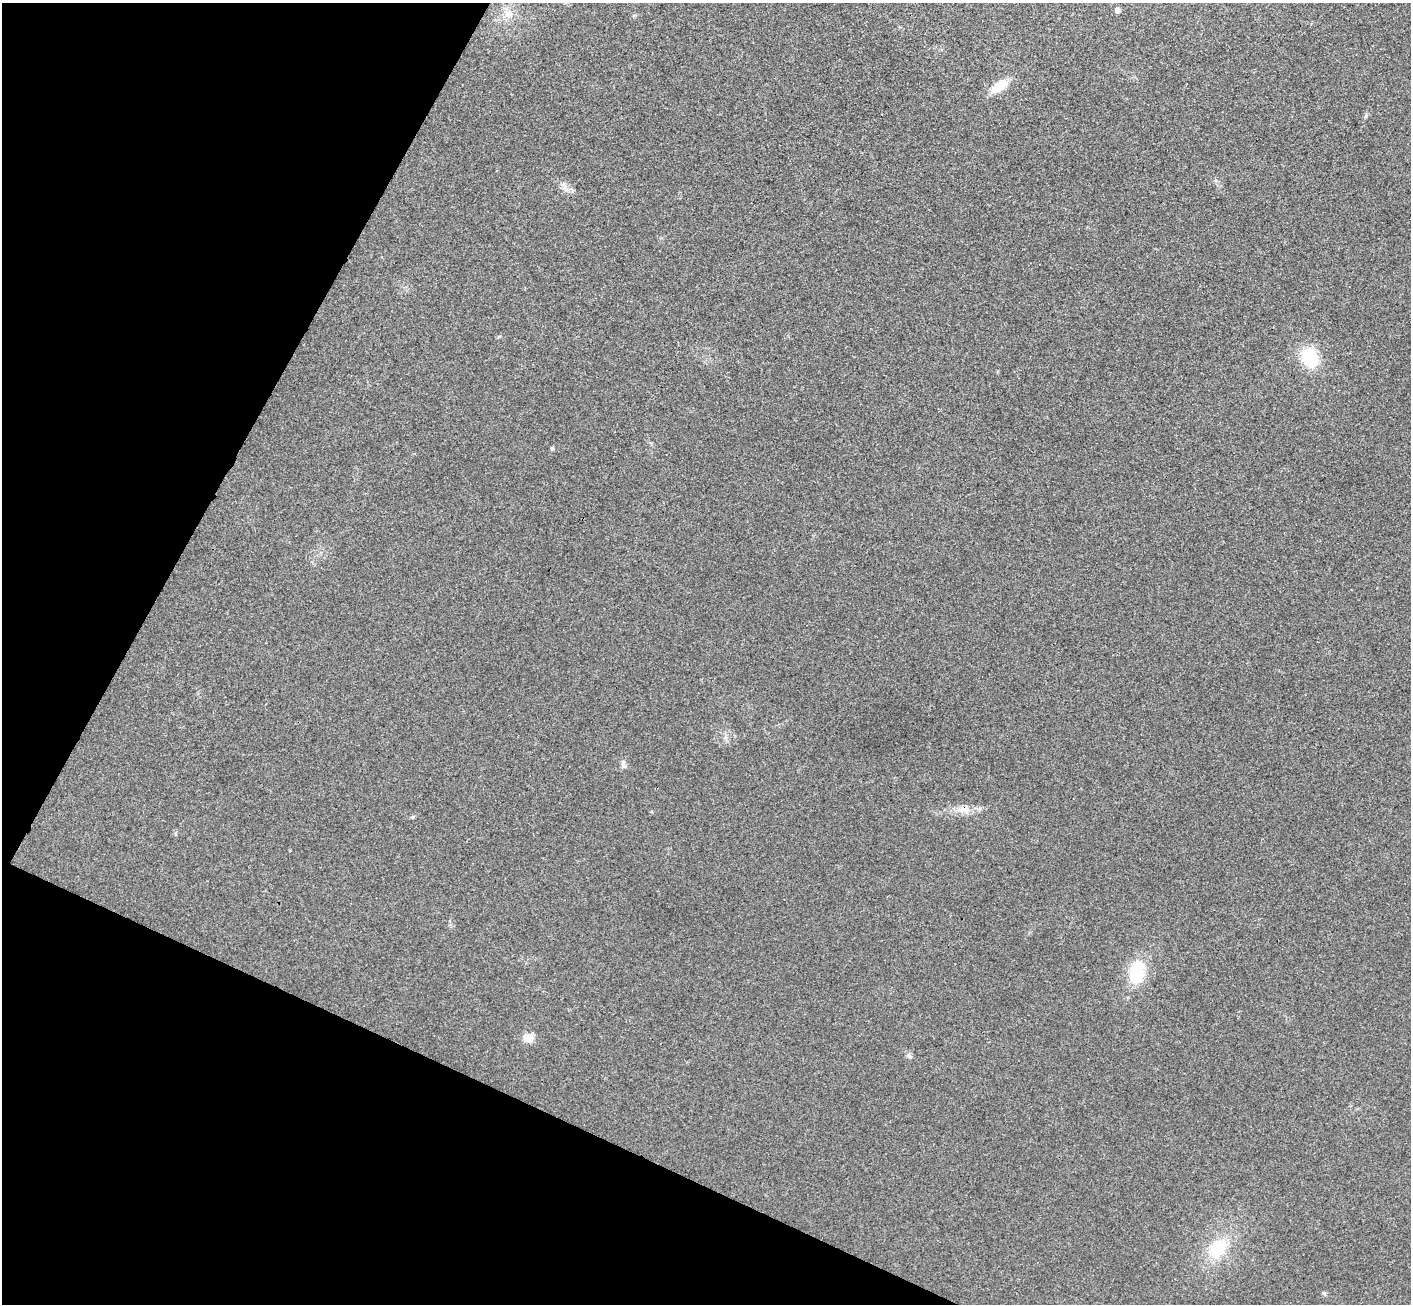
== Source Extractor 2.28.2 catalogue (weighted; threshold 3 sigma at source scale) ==
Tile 9 of 4 x 4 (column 1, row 3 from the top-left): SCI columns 34-1442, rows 1506-2807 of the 5707 x 5742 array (HDU 1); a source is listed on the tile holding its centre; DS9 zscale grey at full resolution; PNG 1413 x 1306 px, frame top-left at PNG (2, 3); no overlay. Shown black and unused: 23% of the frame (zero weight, under 3 of 4 exposures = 6% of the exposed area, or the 3 px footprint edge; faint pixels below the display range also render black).
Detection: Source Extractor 2.28.2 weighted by HDU 2 'WHT'; one run over the whole footprint, this tile lists its part. Background 0.0358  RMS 0.0065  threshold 0.0291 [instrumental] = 3 sigma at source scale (4.5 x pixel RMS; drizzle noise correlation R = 1.50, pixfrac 1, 0.05/0.05 arcsec/px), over >= 5 px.
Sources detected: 15; all 15 listed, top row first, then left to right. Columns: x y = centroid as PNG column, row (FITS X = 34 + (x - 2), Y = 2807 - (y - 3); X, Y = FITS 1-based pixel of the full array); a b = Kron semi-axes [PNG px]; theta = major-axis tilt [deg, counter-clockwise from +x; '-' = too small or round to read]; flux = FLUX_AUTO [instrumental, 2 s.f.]
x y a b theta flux
1117 10 5 5 - 2.3
508 14 13 13 - 7.2
999 86 20 10 36 13
1366 116 6 4 71 0.92
565 187 7 4 71 1.8
1310 358 23 18 -57 26
552 448 5 4 - 1.1
624 764 11 6 -70 2
963 809 20 8 1 7.3
413 817 6 4 21 0.88
175 834 6 3 72 0.78
1137 972 25 17 81 29
528 1038 11 9 -18 7.3
909 1055 8 4 -9 1.3
1218 1248 28 20 54 27
Unlisted compact peaks at least as high as the median listed source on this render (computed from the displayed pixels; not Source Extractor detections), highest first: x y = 1324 1293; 499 336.